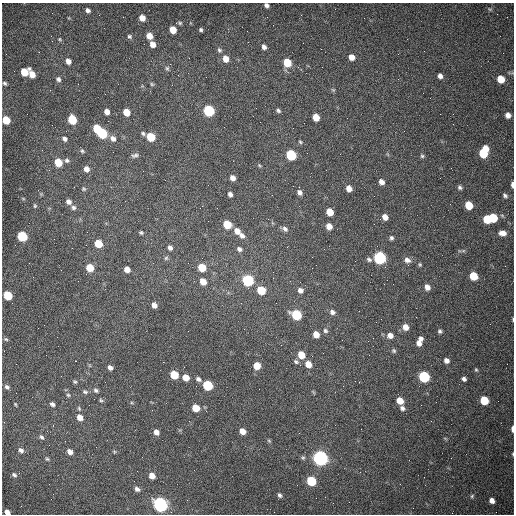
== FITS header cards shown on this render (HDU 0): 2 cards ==
NAXIS1  =                  512 /fastest changing axis
NAXIS2  =                  512 /next to fastest changing axis

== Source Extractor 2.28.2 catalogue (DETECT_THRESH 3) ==
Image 512 x 512 px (HDU 0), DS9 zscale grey, 1 PNG px = 1 image px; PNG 516 x 516 px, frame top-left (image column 1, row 512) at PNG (2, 3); no overlay
Background 1500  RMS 23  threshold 67.6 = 3 sigma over >= 5 px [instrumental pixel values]
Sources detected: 168; all 168 listed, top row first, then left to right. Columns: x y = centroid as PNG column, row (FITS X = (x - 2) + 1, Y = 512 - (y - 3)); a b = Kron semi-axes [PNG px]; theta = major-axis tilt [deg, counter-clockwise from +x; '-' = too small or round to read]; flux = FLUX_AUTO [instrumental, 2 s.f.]
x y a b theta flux
266 5 5 4 - 4200
490 9 5 5 - 1900
88 10 5 4 - 4700
142 18 6 5 - 12000
180 23 5 5 - 2100
173 30 6 5 - 22000
201 30 4 4 - 2600
51 36 3 2 - 1500
149 36 6 5 - 14000
129 37 6 5 - 2900
60 39 6 4 -38 1900
152 44 6 5 - 9900
264 47 5 5 - 5300
219 50 8 5 -61 3400
351 57 6 6 - 12000
226 59 7 6 - 13000
68 61 6 5 - 8800
287 63 6 6 - 41000
167 68 7 5 -74 3000
24 72 6 6 - 34000
32 74 7 5 -67 15000
440 76 5 4 - 6100
58 79 7 6 - 4100
501 79 6 5 - 33000
5 83 5 4 - 2700
152 84 6 5 - 2100
333 90 5 5 - 2200
105 94 2 2 - 730
209 111 6 6 - 150000
278 111 6 4 -35 2900
107 112 5 5 - 10000
126 112 6 5 - 22000
508 115 5 5 - 8600
316 117 6 5 - 20000
6 120 6 5 - 32000
72 120 6 5 - 66000
293 128 2 2 - 670
97 129 6 5 - 45000
102 133 6 6 - 110000
143 133 6 5 - 2800
151 137 6 5 - 49000
113 138 8 6 -46 8000
64 139 7 6 - 4800
300 142 5 4 - 2000
82 151 7 5 -19 3000
483 152 9 6 69 69000
135 155 10 5 13 4000
291 155 6 6 - 110000
422 156 6 5 - 2500
67 160 7 6 - 4000
58 162 6 6 - 33000
259 165 6 4 -32 1800
86 169 7 6 - 9500
232 178 6 5 - 8300
381 182 5 4 - 8700
512 185 5 3 - 6200
299 187 3 2 - 1100
460 187 6 5 - 3500
84 189 6 5 - 2500
349 189 5 5 - 11000
299 192 6 5 - 5500
41 194 5 5 - 1600
230 194 5 4 - 4900
505 195 7 5 -45 3700
23 198 5 3 - 1300
69 202 7 6 - 6300
469 205 6 5 - 39000
35 206 6 5 - 2200
73 207 7 6 - 4000
330 212 6 5 - 25000
385 217 6 5 - 10000
493 218 6 6 - 51000
487 219 6 5 - 42000
227 224 6 5 - 42000
329 226 6 5 - 11000
285 229 9 5 -39 4800
237 231 7 6 - 12000
141 233 5 5 - 2400
502 233 9 6 -4 10000
22 236 6 6 - 100000
242 236 7 6 - 6000
391 238 6 5 - 3400
98 244 6 5 - 37000
170 248 6 5 - 4900
239 249 7 6 - 4500
463 251 6 4 18 2300
166 258 6 6 - 2800
380 258 6 6 - 280000
369 259 7 5 -21 3600
407 260 8 6 -27 7400
420 264 5 4 - 2100
202 267 6 5 - 41000
90 268 6 5 - 33000
312 268 2 2 - 760
127 269 5 5 - 11000
473 276 6 5 - 42000
248 280 6 6 - 200000
203 282 6 5 - 16000
427 287 6 5 - 9000
261 290 6 5 - 50000
300 290 6 6 - 6600
8 295 6 5 - 55000
276 303 3 2 - 1200
154 305 5 5 - 7600
332 312 7 6 - 5300
296 315 7 6 - 110000
381 319 2 2 - 870
513 319 4 2 - 1500
405 327 6 6 - 12000
325 331 7 6 - 3600
440 331 5 4 - 2900
316 334 6 5 - 15000
390 335 7 6 - 8900
420 338 5 4 - 4700
6 339 6 4 -21 2300
419 343 6 5 - 8100
394 351 6 5 - 2600
301 355 6 5 - 26000
76 361 2 2 - 1200
446 361 5 5 - 6600
296 362 7 6 - 3400
308 364 7 6 - 16000
257 366 6 5 - 21000
110 368 5 4 - 6200
476 370 5 4 - 1800
174 375 6 5 - 49000
186 377 6 5 - 16000
424 377 6 6 - 170000
198 379 7 5 -34 4500
464 379 5 4 - 4200
75 382 6 5 - 2300
208 385 6 5 - 100000
7 387 7 5 -40 4100
96 390 7 6 - 3500
85 392 7 5 -12 3300
313 392 7 3 -45 1400
68 395 6 5 - 2500
101 400 6 4 -43 2100
484 400 6 5 - 49000
400 401 6 5 - 21000
15 404 5 3 - 1600
52 404 6 5 - 4100
196 408 6 5 - 28000
402 408 6 6 - 4600
80 417 7 6 - 13000
512 429 5 2 - 7400
242 431 6 5 - 13000
156 432 5 5 - 8100
41 437 8 5 -50 3500
269 441 6 4 -44 1900
21 450 8 6 -38 5100
70 452 6 5 - 8200
114 452 5 5 - 1700
513 454 4 3 - 1400
303 457 6 5 - 2500
320 458 7 6 - 720000
47 459 5 4 - 2300
14 475 7 6 - 3500
152 476 6 5 - 13000
311 481 6 5 - 91000
400 484 2 2 - 710
137 489 7 5 -34 5100
280 495 5 4 - 3500
472 496 6 5 - 2500
316 498 2 2 - 3400
492 501 6 5 - 8400
160 505 7 6 - 590000
7 512 5 4 - 7700
At the frame edge (FLAGS 8, measured only in part): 7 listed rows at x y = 266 5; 6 120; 512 185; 513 319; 512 429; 513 454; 7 512